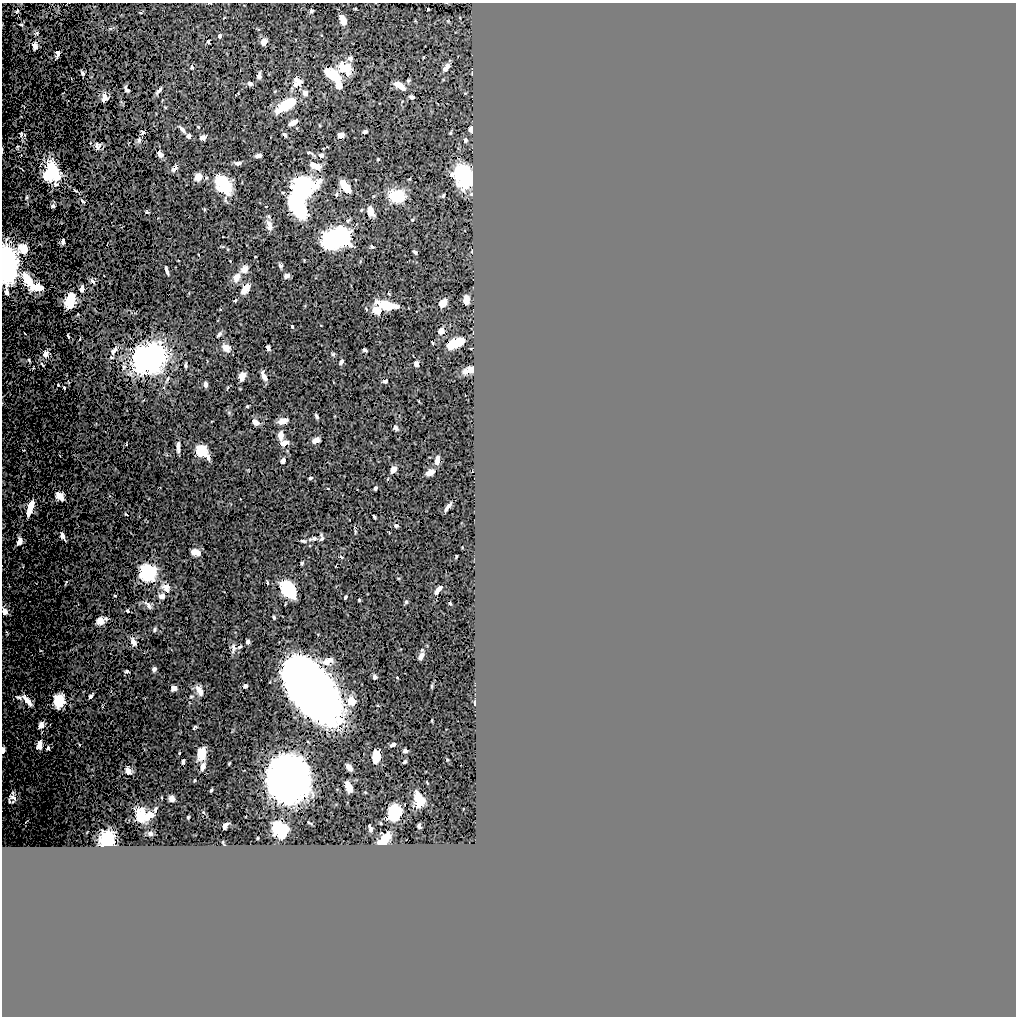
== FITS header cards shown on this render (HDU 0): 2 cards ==
NAXIS1  =                 1014
NAXIS2  =                 1014

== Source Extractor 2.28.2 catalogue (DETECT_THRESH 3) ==
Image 1014 x 1014 px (HDU 0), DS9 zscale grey, 1 PNG px = 1 image px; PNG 1018 x 1018 px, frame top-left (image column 1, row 1014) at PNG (2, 3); no overlay
Background 0.573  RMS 0.012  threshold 0.036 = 3 sigma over >= 5 px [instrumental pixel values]
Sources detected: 210; all 210 listed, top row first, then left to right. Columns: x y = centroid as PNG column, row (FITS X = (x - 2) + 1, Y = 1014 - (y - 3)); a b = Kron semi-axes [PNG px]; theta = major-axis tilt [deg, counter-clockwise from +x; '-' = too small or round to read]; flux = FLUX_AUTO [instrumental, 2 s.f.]
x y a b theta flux
428 9 3 2 - 0.7
17 11 3 2 - 0.55
311 11 3 3 - 1.1
343 20 8 5 -67 9.7
21 25 3 2 - 0.7
220 36 4 3 - 1.8
208 42 3 2 - 0.92
264 42 6 5 - 4.6
35 46 5 4 - 5.8
58 53 5 4 - 1.7
350 58 7 6 - 2.5
192 67 4 3 - 1.5
446 67 6 4 57 4
345 68 11 10 - 20
83 73 4 3 - 1
333 75 15 7 -38 24
259 76 5 4 - 3.1
297 80 12 8 -51 5.2
408 81 4 4 - 0.92
250 84 4 4 - 2.3
294 84 6 6 - 1.9
399 85 11 5 -32 8.8
339 86 9 7 -71 4.9
127 89 6 3 -50 1.6
159 90 7 3 47 2.1
305 93 7 6 - 2.4
105 97 6 4 83 4.4
411 97 4 3 - 2.1
286 105 25 10 33 23
293 122 8 4 29 5.6
198 127 3 3 - 0.62
182 129 10 4 -47 2
471 129 5 4 - 5.1
365 132 4 3 - 1.6
21 133 6 4 -87 0.98
285 134 5 3 - 1.6
341 135 5 4 - 6.2
189 136 5 4 - 2.1
203 138 5 4 - 4.2
139 140 7 5 -89 1.6
465 140 3 3 - 0.97
97 146 6 4 -80 2
160 154 5 4 - 4.9
258 155 6 3 10 2.4
321 155 5 5 - 2.8
238 163 6 4 8 2.4
315 166 9 5 -24 10
174 169 7 5 44 2.6
53 171 15 8 -71 37
452 175 5 4 - 1.6
464 176 17 11 -74 70
46 177 8 5 -51 7
198 177 8 7 - 5.6
223 185 16 11 -57 30
302 187 14 12 22 160
345 187 10 5 -54 23
336 194 5 3 - 0.82
443 195 3 2 - 0.88
397 196 9 7 -15 52
83 201 5 3 - 0.95
53 206 3 3 - 1
297 206 18 10 -56 73
370 211 9 6 -73 5.7
269 226 13 7 -81 4.3
344 238 6 5 - 100
333 239 19 9 55 170
63 241 5 3 - 2.3
372 247 4 3 - 0.96
23 248 9 8 - 11
415 252 4 3 - 1.4
6 264 22 10 -86 250
280 265 6 5 - 1.5
244 269 11 8 44 4.3
166 270 7 3 -74 1.8
287 276 5 4 - 3
236 277 11 8 63 5
27 279 13 7 -62 17
92 281 5 3 - 1.9
37 287 12 6 -4 12
82 289 6 3 84 2.4
245 289 8 5 53 12
70 300 11 7 72 24
466 300 7 5 87 9.1
235 301 3 3 - 0.98
443 303 6 5 - 9
387 305 15 6 -12 24
376 310 7 6 - 11
292 326 3 3 - 0.95
441 331 5 4 - 6.8
219 334 6 3 48 1.4
68 336 4 2 - 0.71
455 343 13 6 24 32
226 348 7 6 - 6.2
268 348 5 4 - 2.8
114 350 9 5 47 2.8
365 350 4 3 - 1.3
46 354 4 4 - 7.8
333 354 6 4 18 0.93
148 359 19 16 27 280
29 360 5 3 - 0.73
341 362 5 4 - 2.4
42 364 4 2 - 0.79
417 364 5 4 - 4.1
186 365 4 3 - 1.2
470 370 10 5 21 8.5
264 376 9 3 -62 3.7
242 377 7 5 74 5.8
385 381 6 4 28 1.8
205 384 5 3 - 2.3
58 385 3 2 - 0.6
64 388 3 2 - 0.8
247 406 4 3 - 0.74
316 416 5 3 - 1.4
283 421 9 5 15 5.7
255 422 6 4 -32 5.8
395 427 6 5 - 2.1
281 435 6 4 87 7.7
316 440 5 4 - 7.7
284 443 8 5 21 4.9
178 447 9 3 90 3.2
201 451 7 7 - 25
208 457 8 5 -56 3
283 460 5 4 - 3.7
437 461 7 4 81 8.1
393 469 6 5 - 5.8
430 472 6 5 - 6.8
310 478 4 3 - 1.6
375 488 4 3 - 1.6
60 496 7 5 -44 11
448 507 8 3 52 2.9
30 508 12 4 72 16
374 516 4 2 - 0.94
396 526 4 4 - 1.3
62 536 6 4 -67 2.5
321 538 9 5 -86 1.9
314 539 7 5 26 1.6
20 541 6 4 77 5.9
303 541 6 3 -14 1.2
195 552 8 5 -11 7.4
456 556 3 2 - 0.72
341 557 5 3 - 0.87
302 563 3 3 - 1
148 572 10 9 - 98
166 588 11 7 -51 4.6
288 589 13 8 -53 83
438 590 8 4 53 5
162 596 5 5 - 3.9
345 597 4 2 - 0.98
359 600 3 3 - 0.82
406 602 5 5 - 0.95
450 603 3 2 - 0.87
148 605 9 4 -52 2.2
5 611 10 6 -64 5.5
127 611 3 2 - 0.85
274 618 4 3 - 1
100 621 8 5 21 5
154 629 6 3 89 0.98
7 633 7 3 -67 0.91
133 642 5 4 - 5.4
248 642 4 3 - 1.6
240 647 6 3 19 0.97
233 648 13 5 -88 2.5
421 656 6 4 57 4.6
328 661 12 7 23 7
154 669 4 4 - 2.4
127 671 3 3 - 0.93
375 677 4 4 - 1.7
245 686 4 4 - 2
312 687 47 24 -51 1600
174 688 5 4 - 4.8
199 690 12 5 -59 3.8
91 696 4 3 - 1.6
19 697 9 5 -15 2.3
27 701 11 4 -50 7.9
59 701 10 8 84 24
351 701 7 7 - 13
475 703 4 2 - 1.3
41 725 6 4 72 4.1
393 744 5 3 - 2.9
39 745 7 5 82 6.8
48 748 4 3 - 1.9
3 750 6 3 80 3.8
405 751 4 3 - 1.9
179 753 3 2 - 0.5
202 753 9 6 79 16
376 756 10 6 86 14
183 762 5 3 - 2
404 762 4 2 - 0.95
203 766 7 5 73 4.2
349 767 6 4 -53 5.7
128 771 6 4 -59 5.2
288 779 23 20 -76 1400
195 780 3 2 - 0.66
349 787 8 5 -61 14
211 790 3 2 - 0.79
13 797 13 8 -33 4
172 799 5 4 - 3.3
418 799 10 5 -74 11
421 802 8 5 36 8.5
394 812 11 9 -82 34
141 814 9 6 -81 22
149 815 11 7 41 7.5
188 817 3 2 - 0.54
225 826 6 3 67 1.7
419 826 4 3 - 1.2
370 828 6 3 -71 1.8
279 830 12 9 -37 44
150 834 4 3 - 1.8
107 839 10 8 -85 53
384 839 11 5 49 21
At the frame edge (FLAGS 8, measured only in part): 3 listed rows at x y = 6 264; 5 611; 3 750